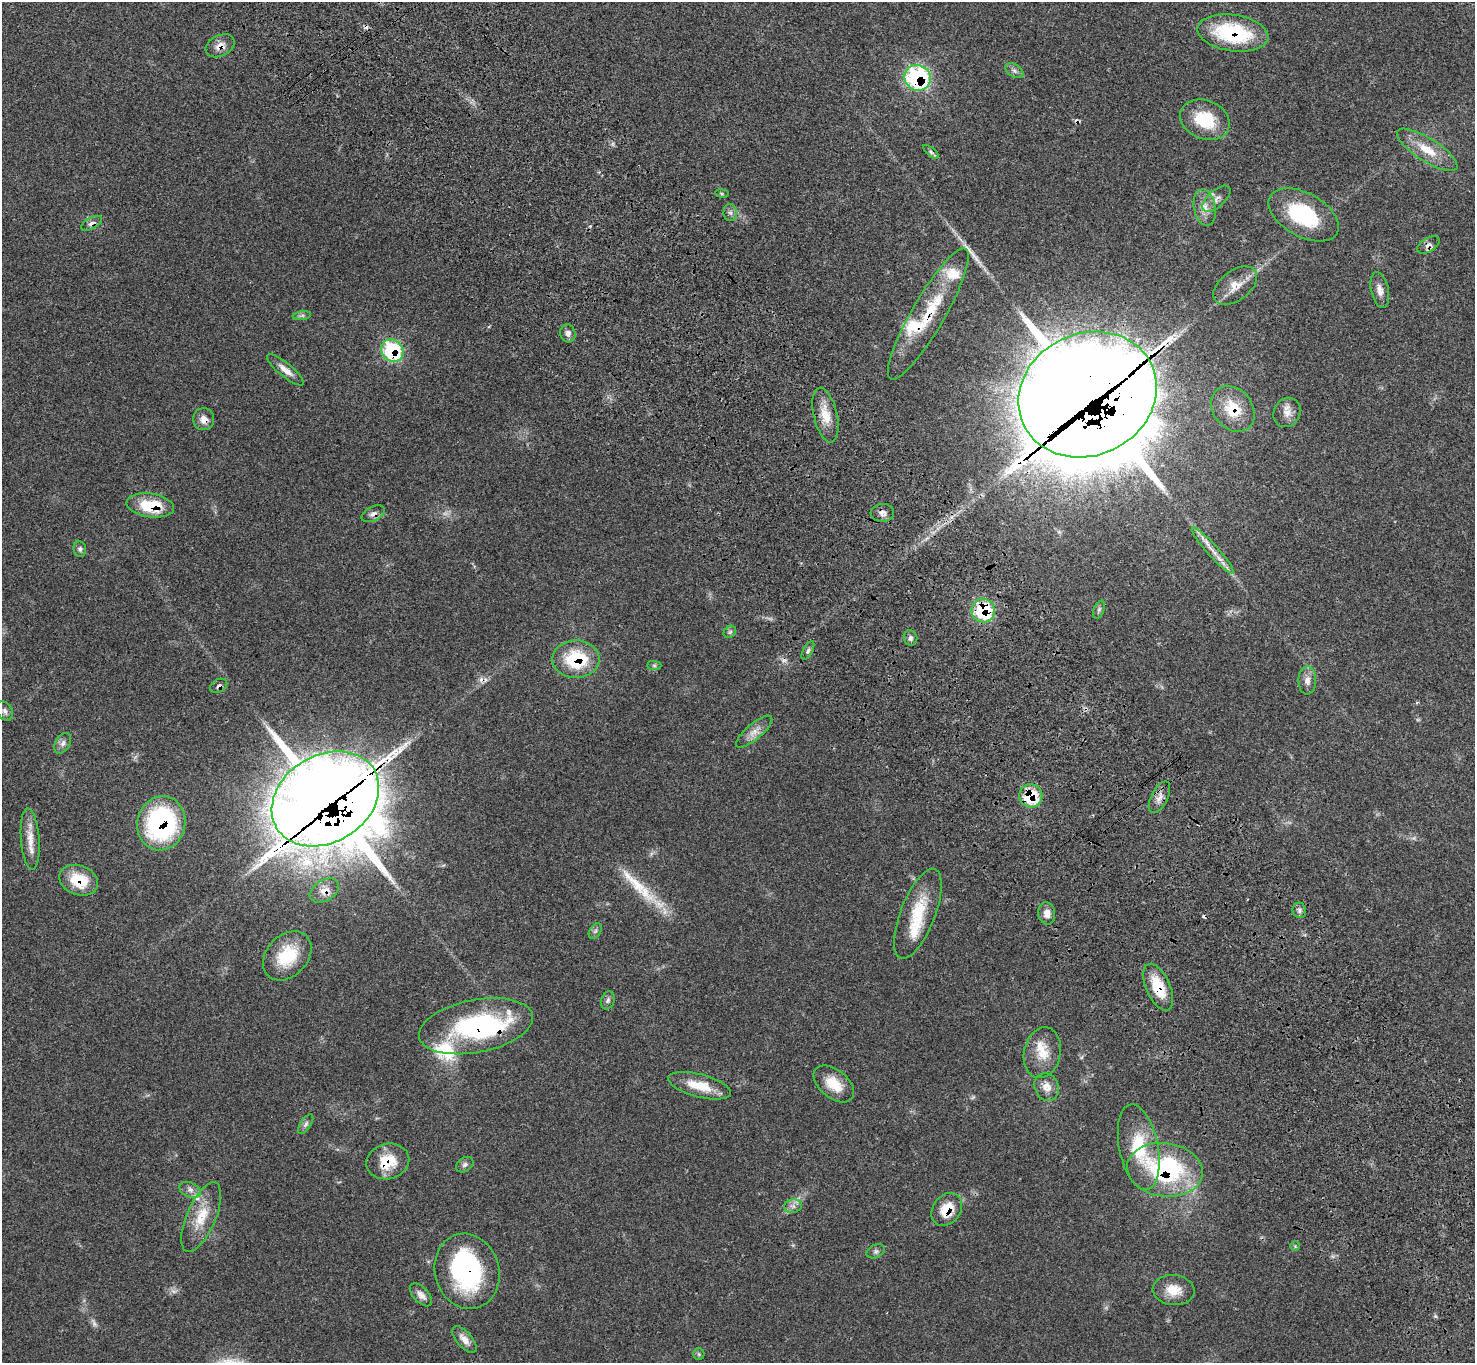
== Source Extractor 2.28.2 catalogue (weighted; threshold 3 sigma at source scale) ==
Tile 6 of 4 x 4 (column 2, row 2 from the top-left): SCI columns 1577-3049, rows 2966-4326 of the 6102 x 6074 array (HDU 1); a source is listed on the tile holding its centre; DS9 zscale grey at full resolution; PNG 1477 x 1365 px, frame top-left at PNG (2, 2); each listed source drawn as its Kron ellipse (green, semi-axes under 4 px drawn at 4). Shown black and unused: <1% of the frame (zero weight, under 3 of 4 exposures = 6% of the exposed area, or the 3 px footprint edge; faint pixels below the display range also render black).
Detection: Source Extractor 2.28.2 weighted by HDU 2 'WHT'; one run over the whole footprint, this tile lists its part. Background 0.058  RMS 0.0056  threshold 0.025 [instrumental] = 3 sigma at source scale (4.5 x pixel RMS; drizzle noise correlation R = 1.50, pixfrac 1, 0.05/0.05 arcsec/px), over >= 5 px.
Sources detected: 101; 2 too faint to see at this stretch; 4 inside a brighter object's white glare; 6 cosmic-ray / hot-pixel residue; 2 long thin detections or spike segments (spike, bleed or trail) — neither listed nor drawn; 9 inside a brighter listed object's ellipse — not listed separately; the other 78 listed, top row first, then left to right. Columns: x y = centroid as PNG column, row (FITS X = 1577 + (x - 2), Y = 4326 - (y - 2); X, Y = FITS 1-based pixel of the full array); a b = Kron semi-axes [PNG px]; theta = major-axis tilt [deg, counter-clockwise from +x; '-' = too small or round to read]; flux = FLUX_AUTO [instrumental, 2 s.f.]
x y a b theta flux
1233 33 36 18 -9 44
220 46 15 10 26 4.7
1014 71 10 6 -32 1.8
918 78 13 12 - 77
1205 120 25 19 -23 22
1427 150 35 11 -32 13
931 152 9 4 -40 1.1
722 193 7 3 -9 0.67
1216 199 17 8 41 3.6
1205 208 18 11 -79 5.8
730 213 8 6 -88 1.6
1304 215 38 22 -29 42
92 223 11 5 30 2.3
1428 245 12 6 31 2.4
1235 286 25 15 37 8.3
1380 290 18 9 -78 4.1
928 314 75 16 60 32
302 316 9 4 9 1.3
568 333 9 7 -77 2.4
392 351 12 10 -47 43
285 370 23 7 -40 4.8
1088 394 71 61 25 7000
1233 409 25 19 -51 17
1287 412 15 13 61 5.3
825 415 28 11 -77 10
204 419 11 10 - 4
150 505 24 12 -8 22
882 513 12 9 4 3
373 514 12 7 26 2.6
80 549 8 6 -82 1.5
1213 551 30 5 -48 6.7
983 610 12 11 - 37
1099 610 9 5 66 1.3
730 632 7 5 45 1.2
911 638 8 6 -76 1.5
808 651 10 4 61 1.4
576 659 23 19 0 32
654 666 7 4 0 1
1307 680 14 9 88 4
219 686 9 6 30 2.1
5 711 10 7 -58 2.3
754 732 23 8 40 5
63 743 11 7 58 2.5
1031 796 11 11 - 23
1159 797 17 8 62 4
325 799 57 43 31 3300
161 823 27 24 77 88
30 839 31 9 -86 8.3
79 880 20 14 -21 17
324 891 16 10 31 5.5
1299 910 8 6 -75 1.6
1047 913 11 8 -82 3.7
918 914 48 17 69 23
595 931 9 5 60 1.4
287 956 28 20 47 22
1158 987 25 12 -66 17
608 1000 9 6 69 1.7
476 1026 58 26 11 81
1042 1053 26 18 78 11
834 1084 23 14 -39 11
700 1086 32 11 -15 14
1047 1087 14 12 -64 5.4
306 1124 11 5 56 1.5
1139 1147 43 19 -79 26
388 1161 22 17 15 14
465 1165 9 7 34 1.6
1165 1170 38 26 -7 76
190 1190 11 7 -24 2.8
793 1206 9 6 11 2.3
947 1209 18 13 54 13
201 1217 37 14 67 15
1295 1246 4 4 - 0.53
876 1251 9 6 26 1.6
467 1271 38 32 -74 72
1174 1290 21 15 -5 9.5
421 1295 14 7 -46 3.6
464 1340 16 7 -50 4.4
699 1354 6 5 - 0.83
Overlapping masked pixels (flux is a lower limit): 26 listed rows (the first 20) at x y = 1233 33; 220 46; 918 78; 92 223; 1428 245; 928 314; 392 351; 1088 394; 1233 409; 204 419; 150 505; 373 514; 983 610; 576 659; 219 686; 1031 796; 325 799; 161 823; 79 880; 324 891